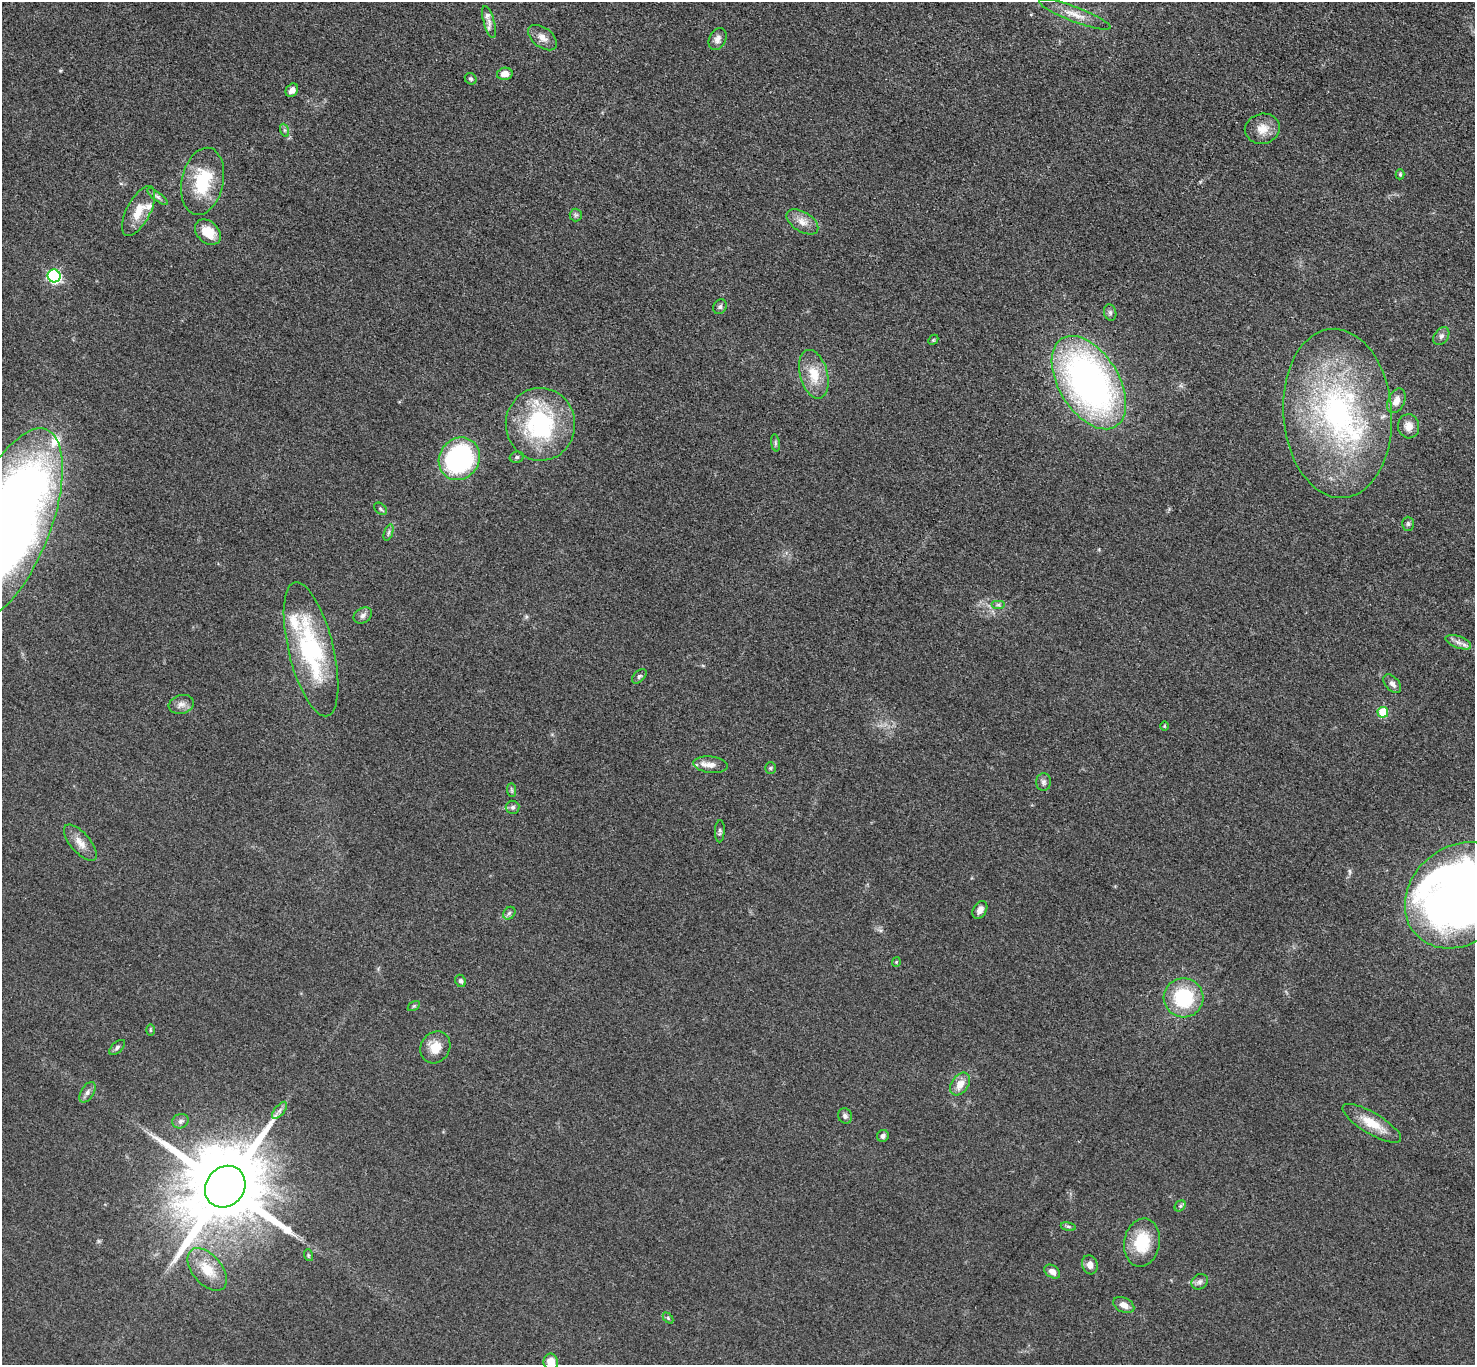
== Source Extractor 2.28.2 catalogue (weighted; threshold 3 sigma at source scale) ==
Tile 10 of 4 x 4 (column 2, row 3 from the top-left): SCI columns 1485-2957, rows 1526-2888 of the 5911 x 5917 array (HDU 1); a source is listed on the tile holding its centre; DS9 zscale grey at full resolution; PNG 1477 x 1367 px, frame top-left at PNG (2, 2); each listed source drawn as its Kron ellipse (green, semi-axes under 4 px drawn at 4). Shown black and unused: <1% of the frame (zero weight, under 3 of 5 exposures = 1% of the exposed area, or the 3 px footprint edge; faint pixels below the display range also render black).
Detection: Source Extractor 2.28.2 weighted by HDU 2 'WHT'; one run over the whole footprint, this tile lists its part. Background 0.0531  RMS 0.0058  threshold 0.026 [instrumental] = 3 sigma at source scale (4.5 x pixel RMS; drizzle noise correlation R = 1.50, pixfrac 1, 0.05/0.05 arcsec/px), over >= 5 px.
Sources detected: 84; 1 inside a brighter object's white glare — neither listed nor drawn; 4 inside a brighter listed object's ellipse — not listed separately; the other 79 listed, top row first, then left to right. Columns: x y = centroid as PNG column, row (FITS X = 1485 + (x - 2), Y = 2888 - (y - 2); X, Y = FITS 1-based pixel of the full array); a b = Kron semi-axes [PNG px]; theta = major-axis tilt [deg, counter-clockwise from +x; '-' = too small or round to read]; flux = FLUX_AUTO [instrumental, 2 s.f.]
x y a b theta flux
1075 14 38 7 -21 8.4
489 22 17 5 -74 3.2
543 38 17 9 -36 4.7
717 39 11 8 64 3.1
505 74 8 6 13 4.7
471 79 6 5 - 1.1
292 90 7 5 53 3.4
1262 129 17 15 12 7.5
284 130 6 4 -71 1.1
1400 174 5 4 - 0.97
203 181 34 20 77 31
157 197 12 4 -37 1.7
138 211 27 12 62 11
576 215 6 6 - 1.3
802 222 18 10 -32 5.9
208 232 15 10 -43 10
54 276 6 6 - 94
720 307 8 6 58 1.5
1110 312 8 6 -75 1.5
1441 336 10 7 53 2
933 340 6 4 45 0.74
814 374 25 13 -75 13
1089 383 51 30 -58 250
1396 401 13 8 65 4.7
1337 413 85 54 -86 160
540 424 36 34 -86 68
1409 426 12 10 -79 4.9
775 443 8 4 -82 1.1
517 457 7 5 14 1.1
459 459 22 20 53 88
380 509 7 5 -42 1.1
10 524 101 41 69 620
1408 524 7 5 -89 1.2
389 532 8 3 71 1.1
998 605 7 4 0 1.1
363 615 10 7 33 2.3
1458 642 13 6 -21 3.1
311 649 69 22 -76 73
639 676 9 5 44 1.3
1392 684 11 6 -47 2.6
181 704 13 9 15 3.6
1383 712 5 5 - 19
1164 726 5 3 - 0.48
711 765 17 8 -6 5.2
770 768 6 5 - 0.88
1043 782 9 7 -89 1.9
512 790 7 4 -89 1.1
513 807 7 6 - 1.6
720 831 11 5 87 1.5
80 843 22 10 -49 6.1
1459 895 59 48 41 460
980 910 10 6 60 2.9
509 913 7 5 46 1.4
896 962 5 4 - 0.59
460 981 6 5 - 1.5
1184 998 20 19 - 37
414 1006 6 4 33 0.8
150 1030 6 4 -89 0.71
117 1047 9 5 43 1.4
435 1047 16 14 57 8.7
960 1084 12 8 57 6.6
87 1092 11 6 58 2.3
280 1110 10 5 51 1.9
845 1116 8 7 - 2
180 1121 8 7 - 1.9
1372 1123 33 10 -31 13
883 1136 6 5 - 1.7
225 1187 22 19 51 9800
1180 1206 6 4 45 1.1
1068 1227 8 4 -9 1.1
1142 1243 24 18 79 22
308 1255 6 4 -72 0.76
1090 1265 9 7 -73 3.9
207 1269 25 14 -50 12
1052 1272 8 6 -35 3.3
1200 1282 9 7 36 2.1
1124 1305 11 7 -28 4.4
668 1318 6 4 -47 0.84
551 1362 8 7 - 7.8
Isophote crosses this tile's border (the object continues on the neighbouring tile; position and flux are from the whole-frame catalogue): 3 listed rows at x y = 10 524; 1459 895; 551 1362